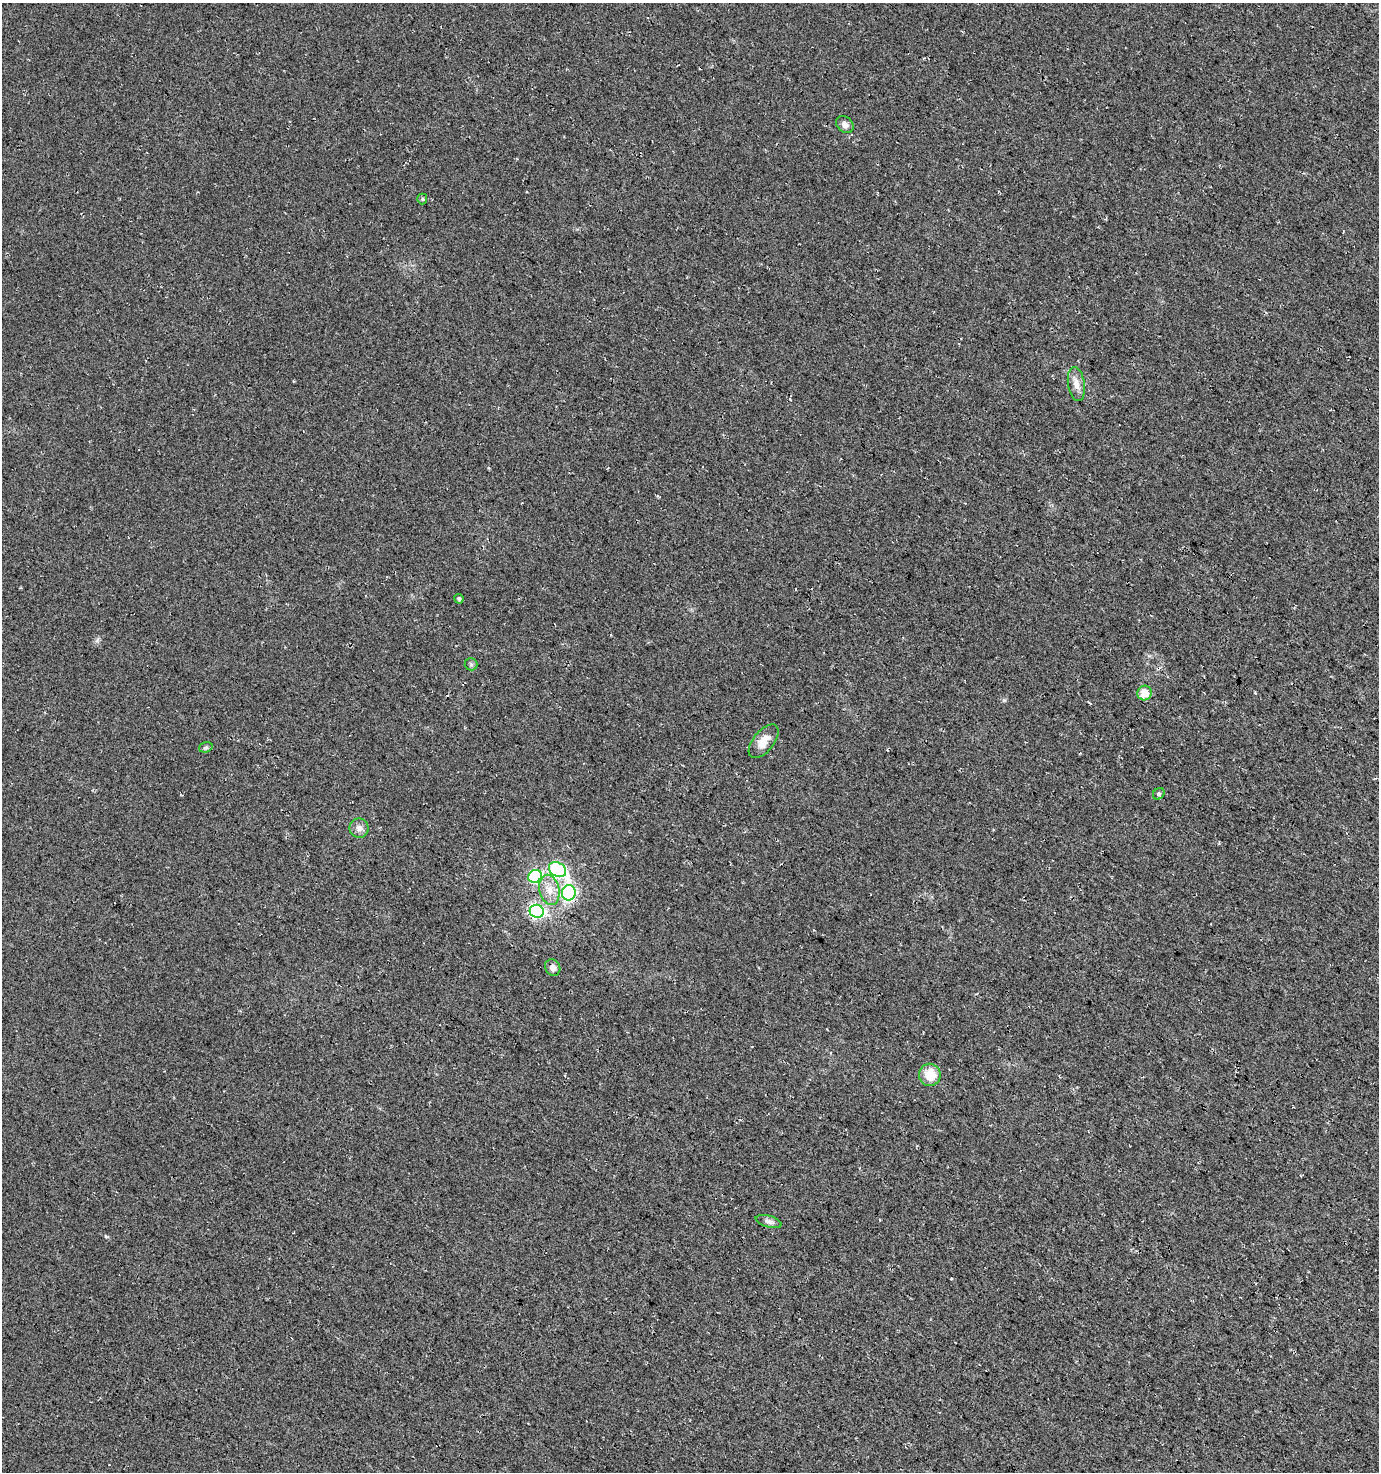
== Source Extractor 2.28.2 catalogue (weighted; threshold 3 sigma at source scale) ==
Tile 6 of 4 x 4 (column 2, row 2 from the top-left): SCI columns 1567-2943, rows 2947-4416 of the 5954 x 5886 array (HDU 1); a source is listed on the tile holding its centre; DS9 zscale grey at full resolution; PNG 1381 x 1474 px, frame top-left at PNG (2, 3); each listed source drawn as its Kron ellipse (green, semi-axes under 4 px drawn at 4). Shown black and unused: <1% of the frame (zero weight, under 3 of 4 exposures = <1% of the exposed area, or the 3 px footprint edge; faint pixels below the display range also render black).
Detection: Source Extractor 2.28.2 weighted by HDU 2 'WHT'; one run over the whole footprint, this tile lists its part. Background 0.0246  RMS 0.0088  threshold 0.0396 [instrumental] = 3 sigma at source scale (4.5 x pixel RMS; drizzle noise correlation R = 1.50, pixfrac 1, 0.0396/0.0396 arcsec/px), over >= 5 px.
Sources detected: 19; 1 cosmic-ray / hot-pixel residue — neither listed nor drawn; the other 18 listed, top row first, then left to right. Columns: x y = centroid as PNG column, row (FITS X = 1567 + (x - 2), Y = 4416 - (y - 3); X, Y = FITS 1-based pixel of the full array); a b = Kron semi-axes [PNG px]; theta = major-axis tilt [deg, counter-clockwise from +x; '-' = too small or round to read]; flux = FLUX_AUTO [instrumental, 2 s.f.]
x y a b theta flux
845 125 9 7 -40 4.4
422 199 5 5 - 1
1076 384 17 8 -81 6.9
459 599 5 4 - 1.6
471 664 6 6 - 1.8
1145 693 7 7 - 12
764 741 20 10 51 11
206 747 7 5 17 1.7
1159 794 6 5 - 1.7
359 828 9 9 - 4.8
558 870 9 7 -32 150
535 876 7 6 - 72
549 890 15 10 -77 10
569 893 7 7 - 150
537 911 7 6 - 150
553 967 8 7 - 4.4
930 1075 11 11 - 17
769 1222 13 6 -16 3.4
Overlapping masked pixels (flux is a lower limit): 1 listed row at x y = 569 893
Unlisted compact peaks at least as high as the median listed source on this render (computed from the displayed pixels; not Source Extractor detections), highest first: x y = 1004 700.